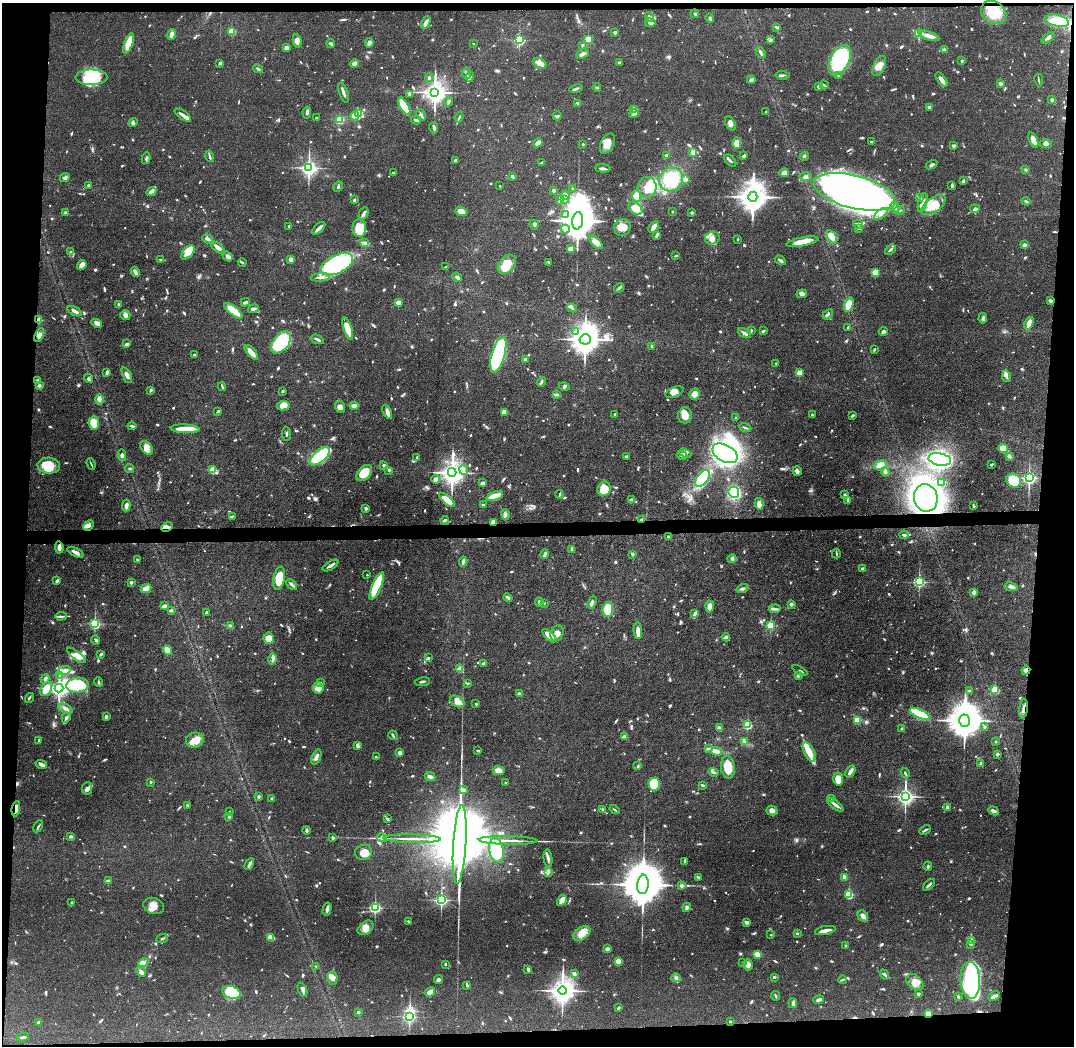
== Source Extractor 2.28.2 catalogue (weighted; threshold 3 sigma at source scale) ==
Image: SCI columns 1-4288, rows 73-4246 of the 4288 x 4319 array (HDU 1 of 3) = the unmasked area's bounding box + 8 px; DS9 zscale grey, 4 x 4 block average (1 PNG px = mean of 4 x 4 image px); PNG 1076 x 1048 px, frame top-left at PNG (2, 3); each listed source drawn as its Kron ellipse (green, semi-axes under 4 px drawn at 4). Shown black and unused: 9% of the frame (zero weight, under 4 of 8 exposures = <1% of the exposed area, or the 3 px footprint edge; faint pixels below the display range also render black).
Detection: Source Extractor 2.28.2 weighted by HDU 2 'WHT'. Background 0.0817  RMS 0.0032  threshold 0.0133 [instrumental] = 3 sigma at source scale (4.09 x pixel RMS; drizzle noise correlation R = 1.36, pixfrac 0.8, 0.05/0.05 arcsec/px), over >= 5 px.
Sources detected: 1411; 15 too faint to see at this stretch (4 x 4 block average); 16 inside a brighter object's white glare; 6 cosmic-ray / hot-pixel residue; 7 long thin detections or spike segments (spike, bleed or trail) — neither listed nor drawn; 36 coinciding with a brighter row at this scale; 93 inside a brighter listed object's ellipse — not listed separately; of the other 1238, all 500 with FLUX_AUTO >= 2.25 (the completeness limit of this list) listed and drawn (738 fainter detections not listed), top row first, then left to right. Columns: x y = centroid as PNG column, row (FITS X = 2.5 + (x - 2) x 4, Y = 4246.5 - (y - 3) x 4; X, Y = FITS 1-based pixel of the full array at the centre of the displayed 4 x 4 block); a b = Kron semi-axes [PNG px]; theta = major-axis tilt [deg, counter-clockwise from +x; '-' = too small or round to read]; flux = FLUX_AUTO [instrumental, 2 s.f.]
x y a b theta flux
994 13 13 10 -34 56
695 14 4 2 - 2.8
649 17 5 3 - 4.7
710 18 5 2 - 2.8
1057 21 12 6 -14 35
426 23 7 3 63 9.9
650 23 5 3 - 6.1
777 27 4 2 - 2.9
232 31 2 2 - 90
615 32 2 2 - 14
919 33 2 2 - 140
171 34 5 3 - 10
929 36 11 4 -17 12
1048 38 8 2 40 3.9
588 39 2 2 - 100
519 40 2 2 - 250
770 40 4 3 - 2.6
297 41 7 4 -81 12
129 43 11 4 69 41
331 43 4 2 - 5.5
369 43 5 3 - 7.1
473 43 2 2 - 2.4
582 45 3 2 - 2.4
286 48 3 3 - 7.6
944 50 3 3 - 4.5
761 52 6 2 -54 5
582 54 7 4 25 6.3
840 60 16 9 62 230
962 61 3 2 - 2.5
220 63 4 3 - 2.9
540 63 7 4 -23 18
619 63 3 3 - 2.7
355 64 4 4 - 13
879 66 11 5 66 17
258 69 5 2 - 3.6
466 74 5 2 - 2.9
782 75 7 2 -6 3.8
839 75 2 2 - 7.8
91 77 16 8 1 59
470 77 5 3 - 4.2
429 78 4 2 - 2.8
751 80 4 3 - 6
942 80 8 3 -54 14
1039 80 6 2 -80 2.3
1000 84 2 2 - 17
824 85 4 2 - 2.9
818 86 3 2 - 3.2
576 88 7 2 15 4.3
597 88 4 2 - 2.5
343 92 10 2 -72 6.3
435 92 3 3 - 1800
410 94 4 3 - 2.7
1052 100 3 2 - 4.4
449 102 5 3 - 2.9
577 103 3 2 - 2.4
404 106 10 4 -59 48
929 107 2 2 - 8
634 110 2 2 - 59
307 112 6 2 81 5.7
766 112 3 2 - 2.5
359 113 4 3 - 22
634 114 5 3 - 4.2
183 115 9 3 -34 10
421 115 6 2 -64 4.3
355 116 5 3 - 24
557 116 4 3 - 2.9
459 117 5 2 - 2.7
316 118 2 2 - 2.5
339 120 4 2 - 44
416 120 5 2 - 5.5
133 123 5 3 - 3.8
730 123 8 4 -63 9.9
434 128 6 2 -80 5.4
1033 140 8 3 -68 15
871 141 4 2 - 2.6
538 143 5 3 - 8.2
737 143 6 4 90 15
583 144 2 2 - 2.3
607 144 10 6 62 18
1046 144 6 3 -2 6.1
953 146 2 2 - 14
693 152 3 3 - 6.1
210 156 6 2 -74 4
666 156 2 2 - 7.2
743 156 2 2 - 4.9
804 156 4 3 - 2.5
146 158 6 2 78 4.2
455 160 3 2 - 2.8
730 161 7 2 -46 3.5
541 162 4 2 - 2.8
931 165 6 3 29 4.5
309 168 3 2 - 760
603 168 7 2 -5 5.8
1026 169 2 2 - 8.9
393 173 3 2 - 3.8
784 173 5 4 - 9.4
512 176 2 2 - 5.2
805 176 6 3 1 3.8
65 178 5 3 - 4.8
671 179 12 11 - 70
685 179 3 3 - 4.5
963 181 3 2 - 3.7
88 185 2 2 - 9.6
952 185 4 2 - 2.9
500 186 2 2 - 2.4
338 187 5 2 - 2.8
647 187 10 9 - 31
573 189 2 2 - 2.4
554 190 3 2 - 4.6
151 192 5 3 - 5.8
854 192 42 16 -14 920
565 195 4 4 - 6.2
637 196 6 4 -86 19
753 197 5 4 - 4100
919 198 3 2 - 2.3
354 200 3 3 - 2.3
565 200 3 2 - 3.4
560 201 3 3 - 4.4
1026 201 4 2 - 2.5
923 203 10 3 75 5.9
933 205 14 7 37 32
895 207 6 3 -64 5.1
635 208 8 5 -39 28
975 209 5 3 - 7.7
899 210 6 2 3 3.5
461 211 6 4 -21 14
672 211 2 2 - 3
65 212 3 2 - 2.8
692 212 2 2 - 8.5
364 213 7 3 65 5
565 214 3 3 - 3.4
881 214 8 2 39 5.8
578 221 9 5 84 8100
858 224 5 3 - 5.3
534 225 5 3 - 3.7
289 226 2 2 - 5.9
622 227 9 8 - 19
654 227 6 4 56 9.2
319 228 8 2 42 9.7
359 228 9 7 89 41
859 228 3 3 - 3
565 229 4 4 - 5.9
656 236 3 2 - 3.2
832 237 7 4 -60 11
712 238 7 6 - 12
208 239 5 2 - 5.6
738 239 2 2 - 2.5
596 242 9 4 -46 12
802 242 16 4 11 22
364 243 3 2 - 3.2
1024 245 2 2 - 20
218 248 8 3 -40 15
570 249 3 3 - 8.3
890 250 6 2 43 3.6
71 252 3 3 - 4.5
188 252 8 5 49 36
228 256 5 3 - 7.5
676 256 4 2 - 2.4
160 259 4 2 - 2.3
291 259 2 2 - 31
780 260 6 2 -33 5
549 262 3 2 - 3
242 263 4 2 - 3.1
337 264 17 9 25 250
507 264 11 7 51 32
82 265 5 3 - 16
445 267 3 2 - 2.2
135 272 5 2 - 10
875 273 2 2 - 72
321 277 9 2 6 5.6
457 277 5 3 - 4.8
619 288 5 2 - 3.1
802 294 5 4 - 6.1
1050 301 2 2 - 8
245 302 4 2 - 6.1
398 302 2 2 - 46
119 304 3 2 - 2.8
849 305 7 4 71 56
572 308 5 3 - 4
253 309 5 2 - 5.8
75 311 7 3 -26 6.4
233 311 11 4 -39 48
828 314 6 3 40 4.2
125 315 5 5 - 6.1
983 318 5 3 - 3.7
39 320 2 2 - 64
97 323 6 4 -26 7.3
1029 323 6 3 70 19
848 327 2 2 - 5.3
348 329 12 3 -72 33
764 330 3 3 - 2.3
751 331 4 2 - 2.6
883 331 4 3 - 4.7
575 332 3 2 - 2.5
744 333 7 3 -26 6.1
39 335 7 4 65 8.9
317 339 6 2 -18 4.3
585 339 5 5 - 4000
281 342 12 7 52 140
127 344 3 2 - 4.3
652 346 3 2 - 2.5
874 349 3 2 - 3.2
251 352 9 3 -48 17
498 354 18 6 74 340
194 355 2 2 - 8.5
525 359 3 2 - 2.7
776 363 2 2 - 3.1
107 372 3 2 - 5.8
799 373 2 2 - 57
127 375 8 3 -66 8.4
1006 376 6 3 -79 4.6
88 378 5 3 - 3.9
38 380 2 2 - 4.7
541 382 5 3 - 3.3
39 385 4 4 - 3.6
222 386 4 2 - 2.4
564 387 5 3 - 3.4
150 390 3 2 - 3.4
282 391 3 2 - 2.9
674 392 9 5 21 14
695 394 5 5 - 16
557 395 4 2 - 2.6
100 399 5 3 - 6.7
283 406 6 4 10 20
354 406 4 3 - 7.2
340 407 6 5 - 9.3
218 411 3 2 - 3
387 412 7 4 -66 6.7
505 412 4 3 - 7.5
615 414 2 2 - 2.8
685 415 8 7 - 18
812 415 3 2 - 2.7
852 415 3 3 - 2.3
736 417 3 2 - 2.3
94 423 6 5 - 29
132 426 4 2 - 3.8
745 428 6 2 -23 2.4
185 429 14 4 -2 30
286 434 7 2 -84 2.4
147 448 8 5 -48 9.7
1003 448 5 4 - 27
685 453 6 4 -19 5.8
725 453 14 8 -28 420
122 455 6 4 -80 5.2
682 455 5 3 - 5.9
320 456 12 6 40 110
626 456 3 2 - 3.3
417 457 3 2 - 2.6
1010 457 3 3 - 3.2
940 459 11 6 -11 340
91 464 6 2 -69 2.3
992 464 2 2 - 3.1
384 465 2 2 - 5.5
880 465 7 4 18 23
49 466 11 8 -4 43
130 468 4 2 - 2.8
213 470 2 2 - 100
389 470 3 3 - 2.4
464 470 5 3 - 5.5
797 471 5 3 - 7.6
452 472 4 4 - 2100
885 472 4 3 - 4
364 473 9 6 45 39
702 478 10 5 52 150
1029 478 2 2 - 520
436 479 4 4 - 8
1014 480 8 7 - 68
942 482 3 2 - 12
482 483 3 2 - 6.4
604 489 7 6 - 35
734 492 6 5 - 100
559 494 4 2 - 2.3
845 495 3 2 - 4.5
495 496 9 4 19 26
926 498 14 11 -73 700
631 499 3 2 - 2.8
447 500 9 3 -41 26
847 500 3 2 - 2.5
759 504 6 3 -77 13
484 505 4 2 - 4.3
126 506 6 2 85 9
974 506 4 3 - 2.4
366 508 2 2 - 15
505 515 5 4 - 5.5
232 516 4 2 - 2.2
445 520 4 3 - 2.7
641 520 2 2 - 10
493 522 3 2 - 12
89 526 6 3 46 4.9
167 527 6 3 27 6.6
904 535 4 2 - 4.1
668 536 3 2 - 2.3
59 547 6 3 -84 8.8
572 549 4 2 - 3.7
75 552 8 3 -28 10
545 554 5 2 - 7.1
633 554 2 2 - 5.1
836 554 5 2 - 2.3
732 559 4 2 - 2.8
137 560 3 2 - 2.6
463 562 5 2 - 6.5
331 565 9 2 31 6.3
863 569 2 2 - 21
367 575 2 2 - 3
279 578 12 5 79 35
57 581 2 2 - 6.1
131 582 2 2 - 11
919 582 2 2 - 360
292 585 6 2 -44 6.1
377 586 15 4 67 110
1011 587 7 3 -8 6.3
146 589 5 3 - 26
742 589 6 3 18 3.9
974 592 2 2 - 32
508 598 4 3 - 3.7
539 602 4 3 - 4.1
544 603 2 2 - 6
592 603 6 2 67 3.6
791 604 2 2 - 15
164 606 4 2 - 7
710 606 6 4 86 15
608 609 7 5 86 59
775 609 6 3 3 4
171 610 4 2 - 3.8
206 613 3 2 - 4
695 613 3 2 - 5.7
61 616 6 2 4 3.9
95 624 2 2 - 310
771 625 2 2 - 170
231 626 3 3 - 5.1
638 631 8 4 -86 12
557 633 8 6 66 13
549 636 8 3 -44 31
726 637 4 2 - 6
269 638 6 5 - 21
96 640 5 2 - 2.8
167 650 5 3 - 21
101 654 4 2 - 4.2
76 655 11 4 -37 15
428 658 2 2 - 8.6
272 659 5 4 - 5.4
483 663 3 2 - 5.1
460 669 2 2 - 47
1026 670 4 4 - 7.8
64 671 7 3 20 6.8
800 671 8 2 -28 2.7
59 675 4 2 - 2.3
798 675 3 3 - 3.4
45 679 4 3 - 5.2
99 682 5 3 - 2.8
422 682 8 2 9 3.8
320 683 2 2 - 6.3
468 683 3 2 - 2.5
77 685 11 7 8 100
59 688 4 3 - 1200
318 688 5 5 - 9.9
46 689 8 5 58 49
995 690 2 2 - 110
969 691 3 3 - 2.4
519 694 2 2 - 18
29 698 5 2 - 2.4
457 702 8 5 -30 15
476 704 2 2 - 4.3
65 708 8 3 -25 6.6
1024 709 10 2 82 7.1
920 714 11 4 -25 120
106 717 4 3 - 4.4
66 718 5 3 - 3.4
857 720 4 3 - 39
965 721 6 5 - 6200
748 725 2 2 - 160
985 727 2 2 - 2.7
719 728 4 3 - 6.6
902 728 3 2 - 3.2
393 735 5 2 - 2.9
624 737 2 2 - 32
39 740 3 2 - 3.6
195 740 8 7 - 21
745 742 4 2 - 2.8
996 742 2 2 - 6.3
357 745 3 2 - 8.5
708 749 3 2 - 2.7
478 750 3 2 - 2.3
716 751 5 3 - 5.4
809 752 10 5 -64 31
400 753 3 2 - 6.9
997 754 2 2 - 13
316 757 8 3 68 7.1
376 757 3 2 - 2.3
41 764 6 3 -17 7.2
980 764 4 2 - 3.7
638 766 4 2 - 2.3
728 767 11 7 -83 34
499 771 6 4 -8 13
714 772 5 3 - 3.9
850 772 6 3 56 8.6
905 773 5 2 - 2.8
430 777 5 3 - 8.4
838 779 6 5 - 28
151 782 3 2 - 2.4
506 783 2 2 - 5
654 784 6 6 - 70
702 785 4 2 - 2.9
87 788 6 5 - 6.9
464 790 3 2 - 4.1
259 796 2 2 - 9.9
905 796 3 3 - 970
832 798 3 2 - 2.4
272 799 2 2 - 12
187 805 3 2 - 2.3
835 805 9 2 -38 11
947 807 4 3 - 3.5
16 809 7 3 82 13
603 809 3 2 - 2.4
615 810 5 2 - 2.3
772 810 5 4 - 8.4
230 811 2 2 - 2.8
993 811 6 3 -23 6.3
229 817 2 2 - 8.9
387 819 3 3 - 2.4
38 826 6 2 59 3.2
307 830 4 2 - 4.6
925 830 6 2 28 3.6
70 837 4 3 - 3.3
332 838 4 2 - 2.4
382 838 5 3 - 5.2
412 839 29 2 -1 18
508 840 29 2 -1 17
460 844 39 6 86 69000
496 850 12 7 -79 98
364 852 8 7 - 20
548 858 9 2 -82 5.8
685 861 4 2 - 2.4
249 864 6 2 61 7.2
928 866 4 2 - 2.7
548 873 3 2 - 2.3
698 877 3 2 - 3
845 877 3 2 - 11
108 880 4 2 - 2.3
643 884 10 6 85 13000
929 885 7 2 43 5
682 886 2 2 - 20
849 894 2 2 - 130
441 900 2 2 - 480
562 900 6 2 58 27
72 903 3 2 - 3
154 906 10 8 -19 19
375 907 2 2 - 360
687 907 5 3 - 4.7
327 909 7 2 77 7.5
863 916 6 5 - 7.8
408 921 4 2 - 2.9
747 922 2 2 - 8.8
366 928 9 6 37 13
825 931 10 3 11 11
582 933 10 6 36 20
797 933 3 2 - 2.5
771 935 2 2 - 3
271 937 4 3 - 15
162 939 6 2 23 2.4
972 941 2 2 - 58
970 944 4 2 - 2.4
846 946 2 2 - 2.7
607 949 2 2 - 25
757 954 3 3 - 15
618 961 2 2 - 51
144 962 5 3 - 5.4
743 963 2 2 - 2.5
445 964 2 2 - 2.6
748 965 5 4 - 9.3
316 966 2 2 - 2.3
528 969 3 2 - 5.3
141 972 5 3 - 7
574 974 3 3 - 5.5
884 974 5 2 - 3.2
774 977 3 2 - 2.5
332 978 6 5 - 8.1
676 978 4 4 - 4.8
438 980 5 3 - 3.9
842 980 4 2 - 2.3
970 980 18 10 -86 250
915 982 9 6 -39 16
467 985 3 2 - 3.3
302 990 8 2 -68 5.6
562 991 4 4 - 2500
231 992 9 6 -19 65
430 992 5 3 - 10
918 994 2 2 - 4.9
776 996 5 2 - 2.8
958 996 3 2 - 3
994 996 6 3 25 6
819 1000 5 2 - 7.6
793 1003 5 3 - 4.2
618 1008 3 2 - 2.9
358 1012 3 3 - 2.8
928 1014 2 2 - 50
409 1016 2 2 - 380
39 1022 3 2 - 4.5
730 1022 2 2 - 5.4
23 1037 6 2 12 3.3
Overlapping masked pixels (flux is a lower limit): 11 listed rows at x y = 994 13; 39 320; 926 498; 641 520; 493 522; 167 527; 59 547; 1026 670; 1024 709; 16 809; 928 1014
Diffuse or blended objects may show on this block-average render without a row.